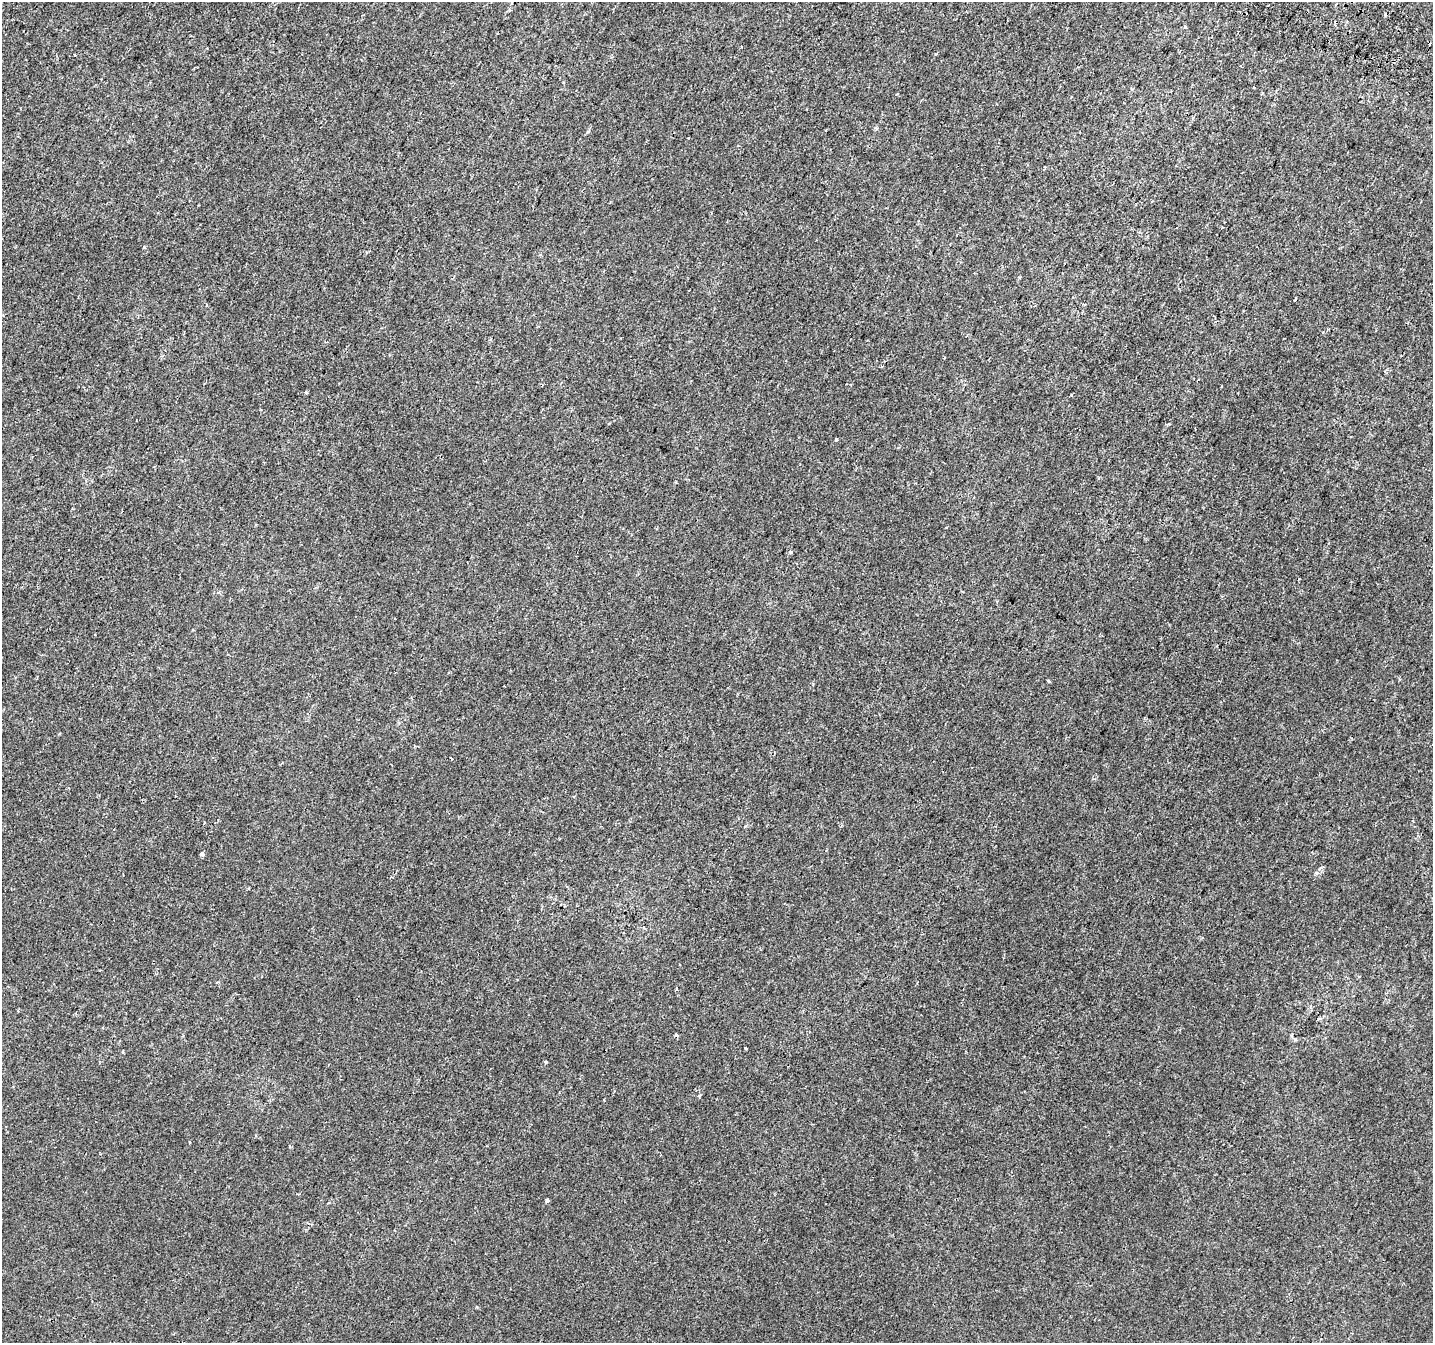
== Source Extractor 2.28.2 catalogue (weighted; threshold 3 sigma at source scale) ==
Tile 10 of 4 x 4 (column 2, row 3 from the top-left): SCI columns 1460-2890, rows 1648-2988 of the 5773 x 5911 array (HDU 1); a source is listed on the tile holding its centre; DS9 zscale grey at full resolution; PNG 1435 x 1345 px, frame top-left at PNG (2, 2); no overlay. Shown black and unused: <1% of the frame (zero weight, under 2 of 3 exposures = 2% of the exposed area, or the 3 px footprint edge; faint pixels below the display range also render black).
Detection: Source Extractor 2.28.2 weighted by HDU 2 'WHT'; one run over the whole footprint, this tile lists its part. Background 1.45e-04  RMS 0.0028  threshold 0.0125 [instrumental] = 3 sigma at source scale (4.5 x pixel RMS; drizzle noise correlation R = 1.50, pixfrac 1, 0.0396/0.0396 arcsec/px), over >= 5 px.
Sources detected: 24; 4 cosmic-ray / hot-pixel residue — not listed; the other 20 listed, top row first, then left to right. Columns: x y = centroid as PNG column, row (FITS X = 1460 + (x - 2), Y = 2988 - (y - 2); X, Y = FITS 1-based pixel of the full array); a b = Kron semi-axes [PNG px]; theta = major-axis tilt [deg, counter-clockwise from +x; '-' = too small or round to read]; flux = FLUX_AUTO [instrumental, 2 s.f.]
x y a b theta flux
75 55 3 3 - 1.3
1253 88 3 3 - 1.3
1044 169 8 2 49 0.28
144 247 4 3 - 0.51
1295 299 5 2 - 0.29
306 393 3 3 - 0.49
836 439 3 3 - 0.59
791 552 3 3 - 1.4
1048 681 4 3 - 0.3
451 758 3 2 - 0.25
574 796 3 3 - 0.3
204 823 3 3 - 0.5
745 826 4 3 - 0.29
202 854 4 3 - 3.1
676 989 4 3 - 0.36
1295 1040 4 3 - 0.58
746 1048 3 3 - 0.38
546 1062 4 3 - 0.33
190 1142 3 2 - 0.28
547 1201 4 3 - 0.67
Unlisted compact peaks at least as high as the median listed source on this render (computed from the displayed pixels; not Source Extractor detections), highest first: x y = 1316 873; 1071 395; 588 131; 699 1096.